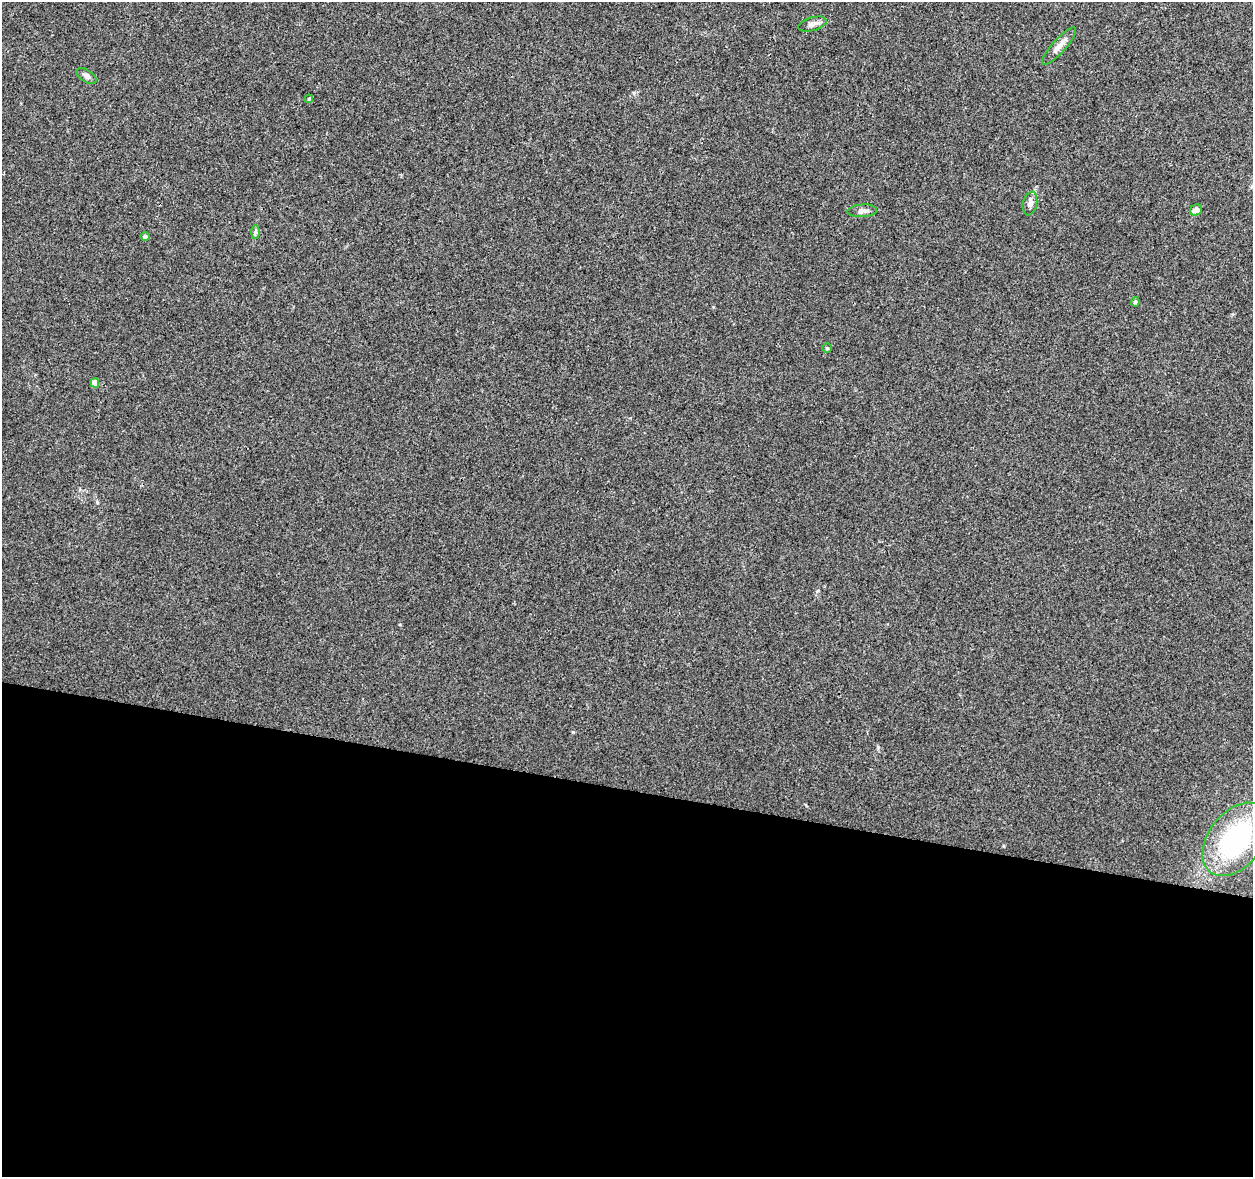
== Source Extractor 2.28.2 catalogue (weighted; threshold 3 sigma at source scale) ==
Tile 14 of 4 x 4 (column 2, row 4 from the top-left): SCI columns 1252-2502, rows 224-1398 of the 5013 x 5207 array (HDU 1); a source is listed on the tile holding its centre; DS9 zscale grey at full resolution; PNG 1255 x 1179 px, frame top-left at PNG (2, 2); each listed source drawn as its Kron ellipse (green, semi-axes under 4 px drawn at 4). Shown black and unused: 33% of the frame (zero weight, under 3 of 4 exposures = <1% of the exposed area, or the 3 px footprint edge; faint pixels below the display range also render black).
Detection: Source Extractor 2.28.2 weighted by HDU 2 'WHT'; one run over the whole footprint, this tile lists its part. Background 0.00629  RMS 0.0027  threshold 0.0124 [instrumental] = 3 sigma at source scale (4.5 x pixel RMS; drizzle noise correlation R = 1.50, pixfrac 1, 0.0396/0.0396 arcsec/px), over >= 5 px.
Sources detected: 13; all 13 listed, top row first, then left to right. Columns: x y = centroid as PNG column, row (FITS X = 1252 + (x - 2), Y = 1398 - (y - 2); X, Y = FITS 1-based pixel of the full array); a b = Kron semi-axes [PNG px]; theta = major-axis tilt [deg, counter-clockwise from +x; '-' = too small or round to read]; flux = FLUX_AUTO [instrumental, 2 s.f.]
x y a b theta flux
812 24 15 6 16 1.3
1059 46 24 6 48 2.2
86 76 11 6 -32 1.1
309 99 4 3 - 0.27
1030 203 12 7 78 1.3
1196 210 6 5 - 2
862 211 15 6 4 1.3
255 232 7 4 90 0.52
145 237 4 4 - 0.66
1135 302 4 4 - 0.54
827 348 4 4 - 0.3
95 383 4 4 - 2.5
1236 839 41 27 52 34
Unlisted compact peaks at least as high as the median listed source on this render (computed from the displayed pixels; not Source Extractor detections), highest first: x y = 573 732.